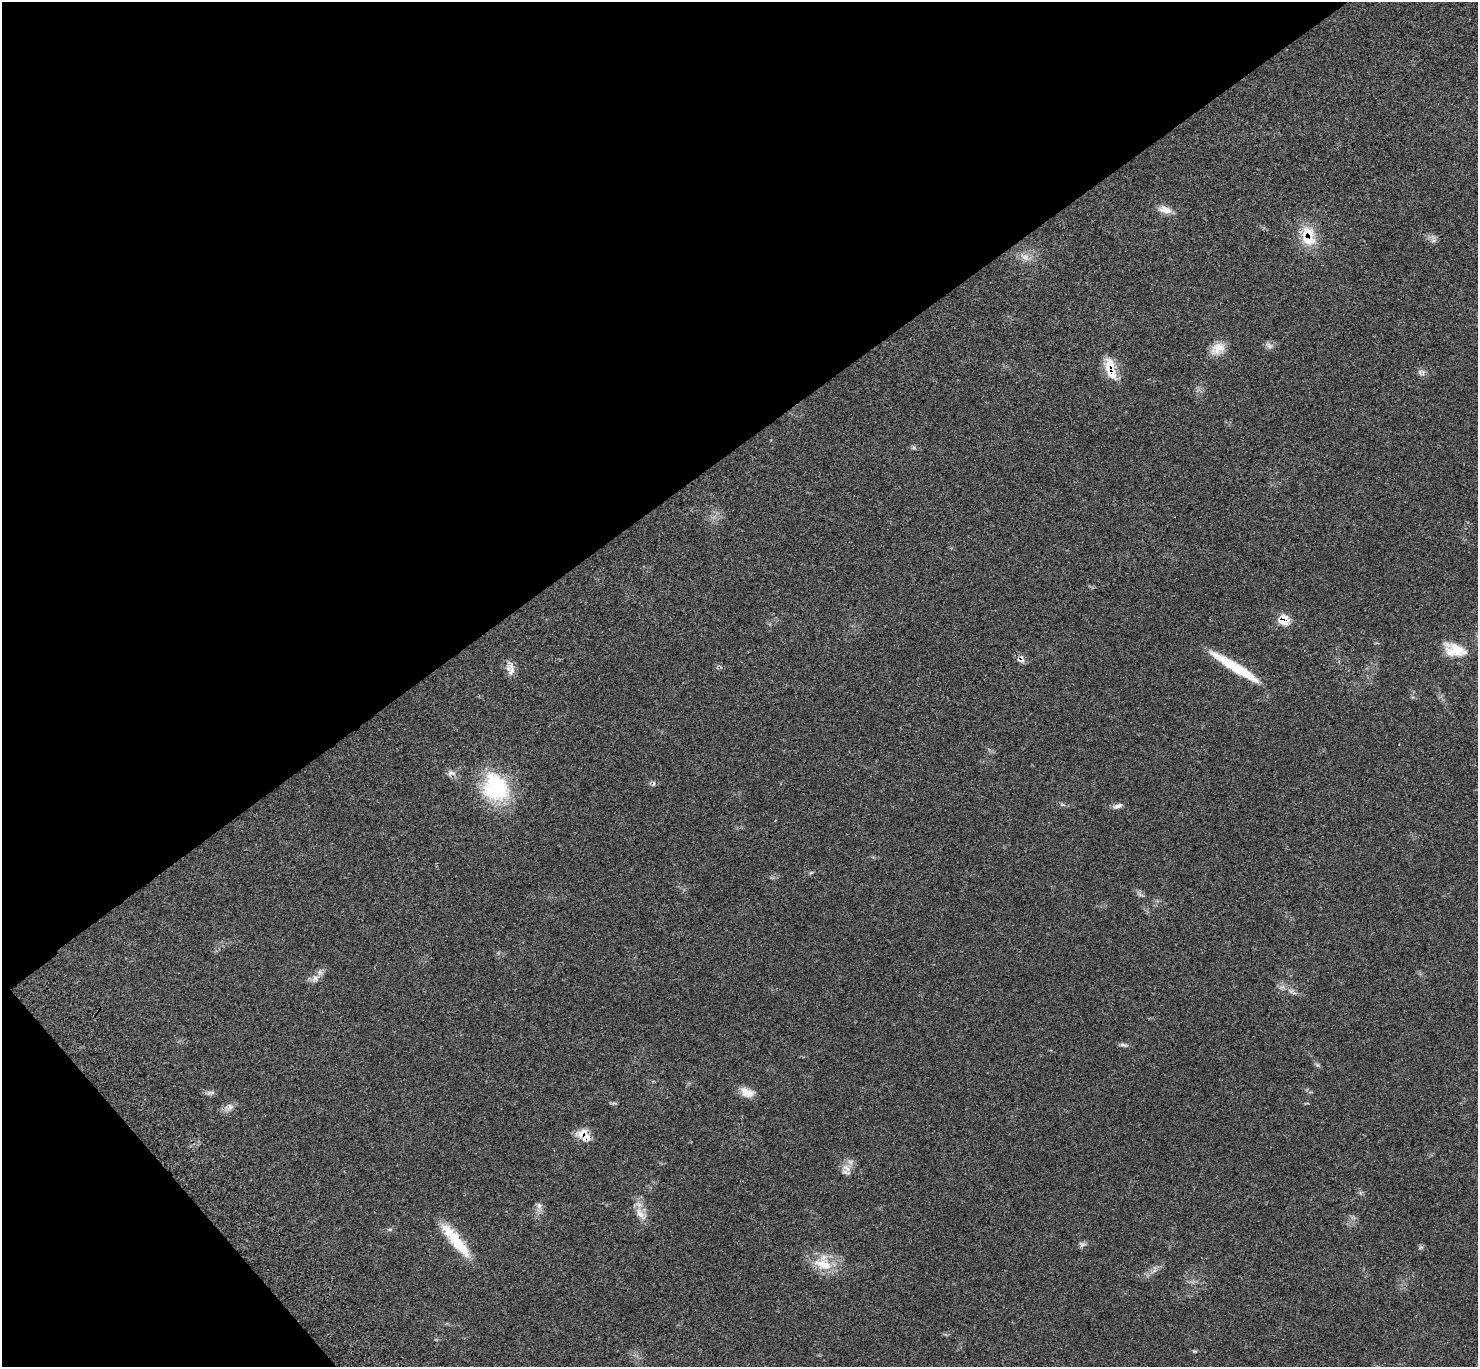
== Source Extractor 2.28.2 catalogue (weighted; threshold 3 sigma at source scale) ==
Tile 5 of 4 x 4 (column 1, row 2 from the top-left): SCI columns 97-1572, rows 2970-4334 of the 6102 x 6074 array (HDU 1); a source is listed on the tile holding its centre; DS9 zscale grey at full resolution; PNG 1480 x 1369 px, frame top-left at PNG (2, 2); no overlay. Shown black and unused: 36% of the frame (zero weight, under 3 of 4 exposures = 6% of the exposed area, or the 3 px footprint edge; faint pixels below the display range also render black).
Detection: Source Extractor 2.28.2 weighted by HDU 2 'WHT'; one run over the whole footprint, this tile lists its part. Background 0.0683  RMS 0.0056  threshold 0.025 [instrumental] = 3 sigma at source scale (4.5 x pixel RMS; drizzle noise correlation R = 1.50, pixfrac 1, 0.05/0.05 arcsec/px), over >= 5 px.
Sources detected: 34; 2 cosmic-ray / hot-pixel residue — not listed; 2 inside a brighter listed object's ellipse — not listed separately; the other 30 listed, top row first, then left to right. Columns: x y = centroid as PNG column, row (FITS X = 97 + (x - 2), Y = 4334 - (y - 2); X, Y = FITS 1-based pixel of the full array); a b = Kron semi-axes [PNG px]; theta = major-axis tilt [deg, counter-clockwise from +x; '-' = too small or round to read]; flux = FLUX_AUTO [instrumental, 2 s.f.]
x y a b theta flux
1165 210 16 8 -14 5
1308 233 21 17 -38 11
1434 240 7 4 19 1.2
1025 257 12 7 -22 3.4
1269 346 11 6 -39 1.9
1218 348 21 13 33 6.9
1111 370 32 12 -72 11
1420 372 7 4 90 1.1
1283 620 14 13 - 6.9
1455 650 29 15 -16 12
1235 667 57 9 -32 25
511 671 16 7 69 3.2
451 773 13 7 -19 2.5
495 788 36 30 -62 43
1117 806 14 6 21 2.1
1140 894 9 3 -45 1.1
319 972 7 4 89 1.4
315 978 10 5 -48 1.9
1123 1045 13 4 -15 1.4
747 1092 18 11 -23 5.5
209 1093 9 5 1 1.5
229 1107 16 8 16 3.1
582 1133 18 13 -44 7.5
846 1168 15 8 -39 4
539 1206 10 6 -81 2.2
640 1214 21 9 -60 5.5
390 1229 6 4 18 0.75
455 1240 49 11 -51 21
1082 1244 9 4 -33 1.2
823 1264 30 15 -18 14
Overlapping masked pixels (flux is a lower limit): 4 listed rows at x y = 1308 233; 1111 370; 1283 620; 582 1133